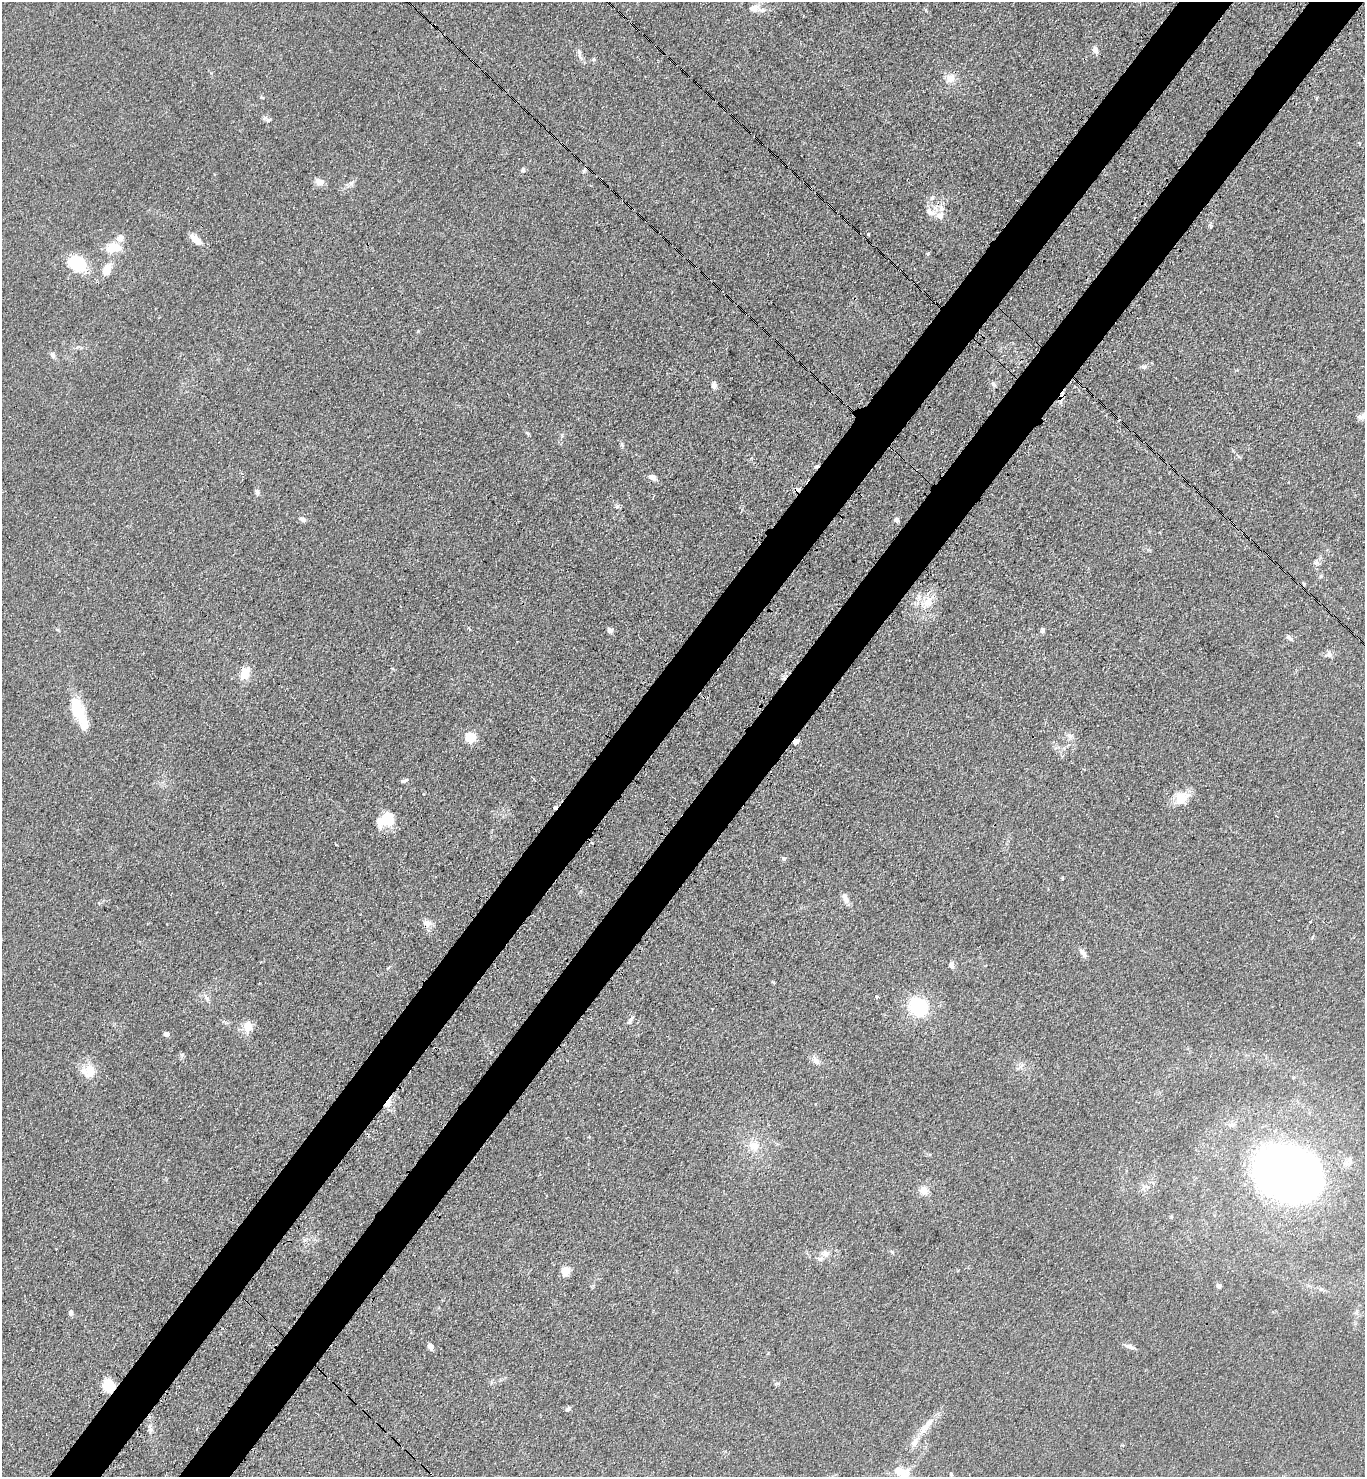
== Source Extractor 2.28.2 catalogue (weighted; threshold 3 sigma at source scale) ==
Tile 10 of 4 x 4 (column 2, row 3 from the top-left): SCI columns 1734-3096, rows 1543-3017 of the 6052 x 6034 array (HDU 1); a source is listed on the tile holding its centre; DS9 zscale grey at full resolution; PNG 1367 x 1479 px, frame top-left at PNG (2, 2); no overlay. Shown black and unused: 8% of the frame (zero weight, under 3 of 4 exposures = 7% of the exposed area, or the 3 px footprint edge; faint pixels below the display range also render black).
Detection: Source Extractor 2.28.2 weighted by HDU 2 'WHT'; one run over the whole footprint, this tile lists its part. Background 0.0831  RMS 0.0073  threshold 0.033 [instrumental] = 3 sigma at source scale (4.5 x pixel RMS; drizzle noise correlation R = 1.50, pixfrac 1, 0.05/0.05 arcsec/px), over >= 5 px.
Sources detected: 88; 4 inside a brighter object's white glare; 7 cosmic-ray / hot-pixel residue — not listed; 4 inside a brighter listed object's ellipse — not listed separately; the other 73 listed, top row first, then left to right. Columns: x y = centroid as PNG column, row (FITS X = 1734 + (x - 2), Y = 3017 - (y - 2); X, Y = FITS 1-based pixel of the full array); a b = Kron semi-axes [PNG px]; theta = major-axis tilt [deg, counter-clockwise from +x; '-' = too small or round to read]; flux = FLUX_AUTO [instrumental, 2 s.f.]
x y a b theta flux
754 8 16 11 23 6.7
1095 50 9 6 -64 3.3
580 56 12 4 -73 2.6
593 59 6 4 45 1
950 78 13 12 - 6.7
268 120 8 5 18 1.7
523 170 6 5 - 1.3
584 171 7 5 71 1.4
319 182 12 9 -13 4.1
352 183 7 4 71 1.5
932 198 5 4 - 1.2
930 212 16 8 -30 5.2
940 216 10 9 - 5.5
868 234 3 3 - 1.4
195 239 15 8 -45 7.1
114 247 17 10 4 13
77 263 15 10 -38 47
107 269 15 9 72 8.7
52 355 8 6 -66 2.4
1144 367 7 6 - 1.6
993 384 8 5 -29 1.7
714 385 9 7 -77 2.8
1362 416 13 7 40 3.2
622 445 6 4 -48 1.1
653 477 10 6 -22 3.6
257 492 8 6 -76 1.6
302 519 8 6 -38 2.3
896 520 4 4 - 3.3
1316 563 8 7 - 2.1
928 602 19 13 54 12
610 630 7 5 -25 2.6
1042 630 6 5 - 1.7
1289 638 9 5 -43 1.8
1328 655 10 7 -10 2.6
245 673 14 10 62 11
80 712 27 16 -71 19
1070 736 10 6 -13 2.6
470 737 5 5 - 51
796 742 5 4 - 8.8
404 781 8 4 19 1.8
1181 797 20 14 3 11
385 819 21 14 26 13
784 859 6 6 - 1.4
845 898 15 6 -69 3.8
1310 922 3 2 - 1.5
427 923 12 10 -11 4.3
1082 952 12 7 -49 3
951 965 9 7 -80 2.6
877 997 3 3 - 5.1
206 998 13 5 -65 2.9
918 1007 16 13 -53 49
630 1020 12 5 62 2.2
248 1026 16 11 -85 7.3
166 1034 4 4 - 4
182 1055 7 4 -71 1.2
816 1060 13 7 -47 4.1
89 1071 20 17 14 11
387 1103 9 6 58 6.2
754 1146 14 11 -30 9
1288 1174 55 42 -24 530
924 1191 11 10 - 5.9
825 1254 12 9 -2 5.2
566 1271 9 8 - 8
1219 1286 4 4 - 2.8
70 1313 7 5 -86 2
430 1347 9 6 -64 2.4
1129 1347 12 6 -21 2.8
108 1385 9 8 - 26
568 1409 8 5 40 1.4
926 1427 29 8 54 11
151 1430 9 5 -89 2.4
900 1472 25 11 5 11
951 1474 5 5 - 0.93
Overlapping masked pixels (flux is a lower limit): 3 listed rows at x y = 796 742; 387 1103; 108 1385
Unlisted compact peaks at least as high as the median listed source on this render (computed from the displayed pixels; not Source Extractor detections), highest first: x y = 418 331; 928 253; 617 506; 892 1252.